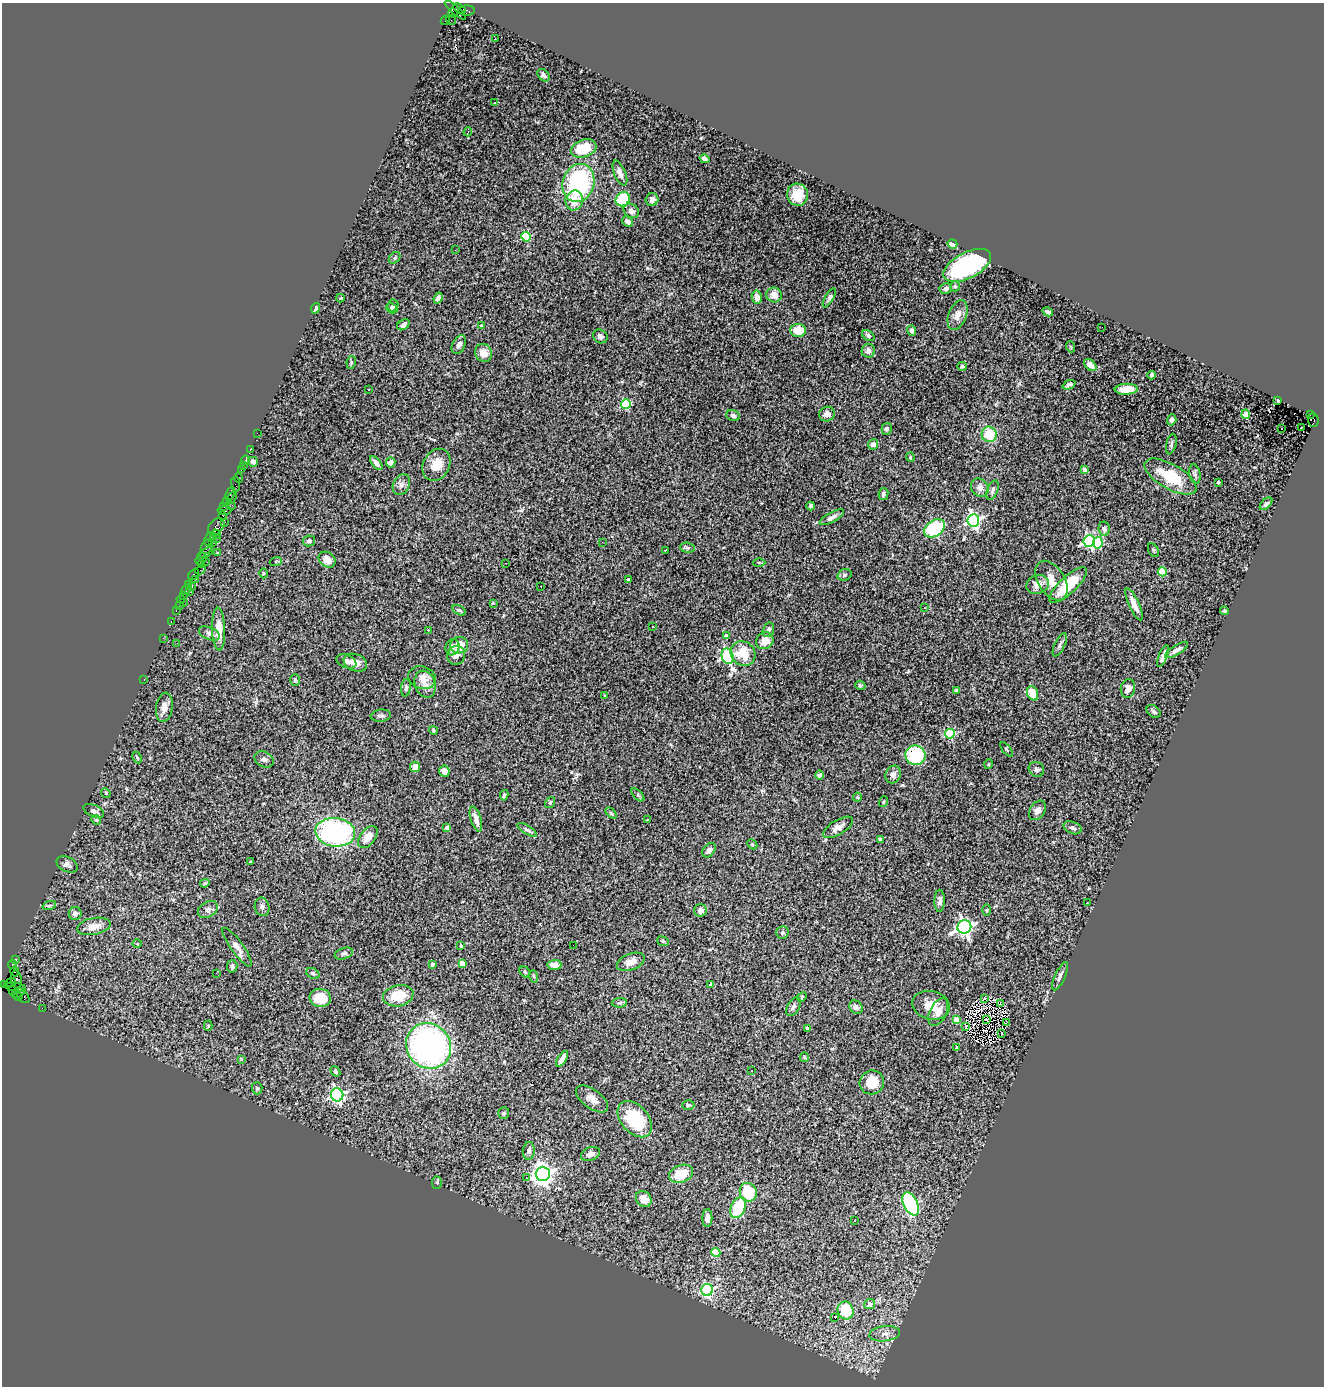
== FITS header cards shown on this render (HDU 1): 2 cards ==
NAXIS1  =                 1322
NAXIS2  =                 1384

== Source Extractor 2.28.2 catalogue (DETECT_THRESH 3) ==
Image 1322 x 1384 px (HDU 1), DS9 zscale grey, 1 PNG px = 1 image px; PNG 1326 x 1388 px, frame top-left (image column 1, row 1384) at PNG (2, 3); each listed source drawn as its Kron ellipse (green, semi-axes under 4 px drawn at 4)
Background 7.51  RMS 0.11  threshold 0.34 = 3 sigma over >= 5 px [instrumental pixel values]
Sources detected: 314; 4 with non-positive FLUX_AUTO (blend fragments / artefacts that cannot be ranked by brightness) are neither listed nor drawn; the other 310 listed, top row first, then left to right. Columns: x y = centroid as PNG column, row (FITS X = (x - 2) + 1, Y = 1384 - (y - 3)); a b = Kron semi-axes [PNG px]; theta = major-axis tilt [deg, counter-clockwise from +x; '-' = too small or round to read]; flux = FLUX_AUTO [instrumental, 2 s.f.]
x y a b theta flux
459 9 7 3 -28 950
455 10 13 4 -41 3300
466 11 8 5 1 1800
453 13 5 3 - 2900
445 20 5 3 - 3300
451 20 5 2 - 120
495 39 3 2 - 8.2
544 75 7 5 -46 19
495 103 3 3 - 14
468 132 4 2 - 12
584 148 13 8 18 220
705 159 5 4 - 22
620 173 13 5 -67 40
578 183 19 15 74 880
797 195 11 10 - 140
623 199 7 6 - 360
652 200 6 6 - 27
574 201 10 9 - 110
631 211 8 6 -37 31
628 222 6 4 -41 32
526 237 5 4 - 430
952 244 5 4 - 56
455 250 2 2 - 14
395 258 6 5 - 15
967 265 26 12 28 990
955 286 5 4 - 13
946 288 6 5 - 24
774 295 8 7 - 67
757 297 7 5 -80 68
340 298 4 3 - 7.1
438 298 5 4 - 31
829 298 10 4 59 18
393 305 6 5 - 15
316 308 5 3 - 13
392 308 6 4 -32 13
1048 312 5 3 - 22
958 315 15 8 69 62
403 325 7 4 34 26
481 326 4 4 - 17
1102 327 2 2 - 26
798 330 8 6 -6 130
911 330 5 4 - 17
868 335 7 4 -34 18
600 336 7 6 - 26
459 345 10 6 62 40
1071 347 5 3 - 6.3
868 351 7 6 - 39
483 353 9 8 - 67
351 363 7 4 81 11
1090 365 7 4 -42 37
962 366 5 4 - 11
1151 375 4 3 - 23
1069 385 7 3 22 20
1126 389 11 5 2 120
369 390 3 2 - 16
1278 401 3 2 - 6.6
626 404 5 5 - 510
827 414 8 7 - 44
1246 414 4 4 - 190
1310 415 2 2 - 700
733 416 7 5 -21 22
1172 420 5 4 - 26
1313 420 7 5 -86 3300
1301 427 3 2 - 19
1281 428 3 3 - 43
887 429 6 5 - 18
257 433 2 2 - 110
989 434 8 7 - 190
873 444 5 5 - 31
1171 444 10 5 77 18
250 449 3 2 - 190
910 457 4 4 - 8.1
246 460 5 3 - 560
253 462 5 5 - 25
391 462 5 4 - 37
376 463 8 4 -49 30
243 465 3 2 - 100
436 465 17 13 59 130
241 469 4 3 - 820
1084 470 4 3 - 77
1195 474 10 5 -77 23
1170 477 29 12 -30 320
239 478 5 3 - 220
1218 482 3 3 - 15
236 484 7 3 -84 950
401 485 11 8 64 38
980 488 9 8 - 36
992 490 10 5 69 20
230 494 7 3 66 2200
883 494 6 5 - 19
232 497 7 3 58 990
226 502 3 3 - 760
1266 504 7 4 45 17
232 505 2 2 - 930
224 506 3 2 - 670
811 506 4 4 - 16
224 511 7 4 3 990
222 515 3 2 - 1100
832 517 14 5 29 31
973 520 6 6 - 1800
225 522 2 2 - 130
216 527 10 6 48 4100
934 528 11 7 35 560
1104 529 7 5 -81 24
216 534 5 3 - 1500
213 537 3 2 - 1500
217 538 3 2 - 1200
209 539 7 3 67 1800
309 541 6 5 - 20
1089 541 6 5 - 1200
602 542 2 2 - 32
212 543 3 2 - 530
1098 543 6 4 76 460
207 547 8 5 61 2500
687 548 7 5 -7 16
665 550 3 2 - 5.2
1153 550 7 4 -61 13
207 552 7 3 36 1200
217 553 3 3 - 6.1
202 557 5 3 - 770
327 560 9 7 -40 75
200 561 4 3 - 510
205 561 2 2 - 2100
276 561 6 4 19 9.7
759 562 6 4 0 9.8
506 563 2 2 - 3.8
201 565 4 3 - 270
200 570 5 2 - 690
1162 572 4 4 - 250
263 573 5 3 - 7.4
194 574 6 4 50 820
844 575 7 5 18 15
195 579 3 3 - 610
628 579 3 3 - 9
1051 581 22 13 -58 120
1038 584 12 9 20 74
188 585 3 3 - 650
1068 585 24 8 43 270
540 586 3 2 - 11
192 587 3 3 - 280
186 590 5 3 - 850
190 591 2 2 - 180
184 596 4 2 - 510
181 599 4 2 - 470
184 602 2 2 - 270
493 603 3 3 - 8.2
1134 604 17 5 -66 68
179 605 2 2 - 220
924 608 3 2 - 14
176 610 3 2 - 450
459 610 7 4 -27 17
1225 611 5 4 - 11
171 622 3 2 - 300
653 626 3 2 - 4.5
219 629 21 6 -88 120
428 630 3 2 - 23
768 630 7 5 73 24
209 634 11 6 -23 30
726 636 4 3 - 29
163 638 2 2 - 230
765 641 9 8 - 78
177 643 2 2 - 13
459 645 9 8 - 120
1060 645 12 5 64 23
452 647 8 7 - 32
1176 650 13 5 32 35
743 653 13 12 - 170
456 655 10 8 68 42
728 656 8 6 -70 1300
1163 656 11 3 69 35
346 661 10 6 -22 22
355 663 12 8 -21 70
422 678 14 11 -17 66
144 679 3 2 - 60
295 680 6 5 - 11
425 684 14 10 -71 63
860 685 5 4 - 11
406 688 9 5 83 16
1128 688 9 7 81 35
956 690 4 3 - 29
1033 693 7 5 -68 120
605 696 3 3 - 16
164 707 15 8 81 54
1154 711 8 5 -39 17
381 716 10 6 7 23
433 730 4 4 - 11
950 734 5 5 - 450
1007 750 8 3 -50 8.2
915 755 10 10 - 470
137 757 6 3 -63 8.3
264 759 10 7 -31 28
989 764 5 3 - 7.4
415 767 5 5 - 62
1036 769 8 7 - 22
444 771 6 5 - 44
893 774 9 7 68 37
819 775 4 3 - 25
106 793 5 4 - 9.8
504 795 5 3 - 15
638 795 8 4 -45 12
857 797 4 4 - 7.8
883 802 5 3 - 7.1
550 803 6 4 54 9.8
1037 810 10 7 56 42
94 811 11 5 -26 30
611 813 6 4 -46 10
476 819 13 5 -73 49
96 820 5 4 - 9.4
648 820 3 2 - 4.9
447 827 4 3 - 24
838 827 17 7 31 47
1072 828 9 6 -23 25
527 830 11 4 -32 19
335 832 20 14 -6 1400
368 837 13 7 53 81
880 839 4 3 - 13
752 844 6 4 -44 9.4
709 850 8 5 48 34
251 862 4 3 - 8.3
67 864 11 7 -27 34
205 883 5 4 - 11
940 901 11 5 89 31
1087 903 2 2 - 4.9
49 906 7 4 19 13
262 907 9 7 -78 26
208 909 10 7 31 27
700 910 6 6 - 37
987 910 6 4 89 8.5
75 913 6 6 - 32
94 926 17 8 11 78
964 927 7 6 - 3100
782 932 6 6 - 15
663 941 6 4 -22 11
137 944 5 3 - 6.8
573 945 2 2 - 17
461 946 4 3 - 10
237 947 23 6 -54 47
344 953 9 5 18 18
15 959 3 2 - 250
631 962 14 8 21 58
12 964 4 3 - 940
432 964 4 3 - 27
462 964 4 4 - 150
554 965 7 5 2 62
232 966 6 5 - 18
14 971 5 3 - 1000
525 972 6 4 -45 12
216 973 2 2 - 230
313 973 7 5 -28 15
533 976 6 4 -70 11
1060 976 15 5 66 33
16 979 9 5 -87 3300
11 983 5 3 - 960
711 984 4 3 - 30
3 985 3 3 - 220
15 987 11 4 -8 2900
13 991 4 3 - 480
18 993 7 3 21 1500
398 996 15 10 11 200
18 997 4 2 - 680
23 997 7 5 -46 1700
802 997 5 4 - 8.7
320 998 10 9 - 130
985 998 3 2 - 8.6
619 1003 8 4 4 15
1001 1003 4 2 - 0.86
931 1005 19 14 -13 120
793 1007 10 6 61 21
856 1007 7 6 - 34
42 1008 2 2 - 140
938 1012 15 8 64 53
957 1020 4 4 - 170
986 1020 3 2 - 8.4
1006 1023 3 2 - 8.7
208 1026 5 4 - 10
966 1027 3 2 - 1.8
807 1028 3 3 - 20
1002 1034 3 2 - 2.2
429 1046 24 21 -47 2400
957 1048 3 3 - 24
804 1057 5 4 - 8
241 1059 4 3 - 9.4
562 1059 9 4 58 60
335 1071 6 4 -51 16
752 1071 3 2 - 6.5
872 1082 12 12 - 160
257 1088 6 5 - 12
337 1095 6 6 - 1800
592 1099 19 9 -36 64
688 1105 6 5 - 11
504 1113 6 5 - 13
635 1119 21 13 -48 350
529 1151 9 6 84 27
590 1154 10 6 21 30
543 1174 7 7 - 5300
681 1174 12 8 22 190
526 1177 3 2 - 28
437 1183 6 5 - 13
748 1192 9 8 - 270
644 1199 9 7 -51 86
911 1204 12 7 -64 1100
738 1208 11 7 65 290
707 1218 9 5 88 32
855 1220 3 3 - 18
716 1253 4 4 - 230
707 1290 6 6 - 1100
870 1304 5 5 - 44
846 1310 9 8 - 280
835 1318 3 3 - 57
885 1334 15 7 6 51
At the frame edge (FLAGS 8, measured only in part): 1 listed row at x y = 3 985
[4 non-positive-flux detections neither listed nor drawn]